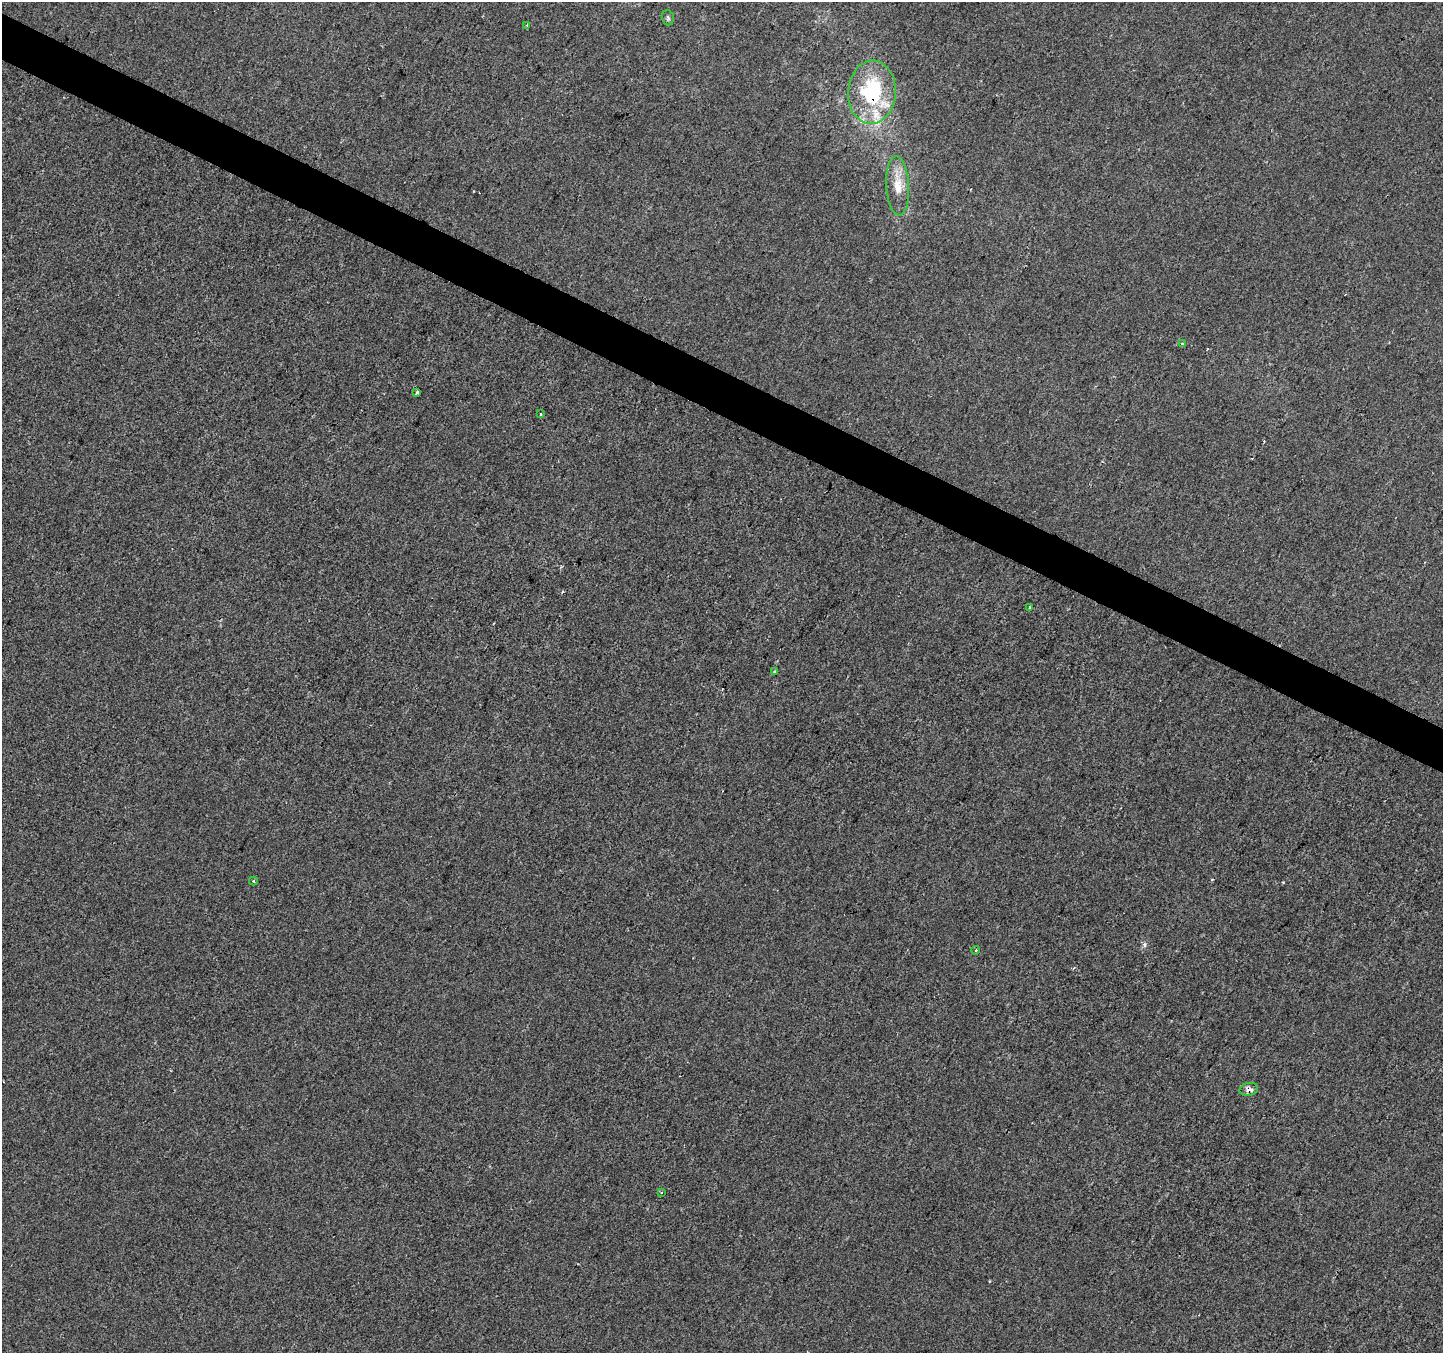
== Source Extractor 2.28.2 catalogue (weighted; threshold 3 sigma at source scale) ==
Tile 11 of 4 x 4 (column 3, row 3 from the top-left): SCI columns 2889-4329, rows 1615-2965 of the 5770 x 5865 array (HDU 1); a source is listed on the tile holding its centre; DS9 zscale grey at full resolution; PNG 1445 x 1355 px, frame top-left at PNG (2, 2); each listed source drawn as its Kron ellipse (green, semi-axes under 4 px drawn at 4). Shown black and unused: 3% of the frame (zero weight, under 2 of 3 exposures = <1% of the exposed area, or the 3 px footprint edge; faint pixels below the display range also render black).
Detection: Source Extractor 2.28.2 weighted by HDU 2 'WHT'; one run over the whole footprint, this tile lists its part. Background -6.54e-04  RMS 0.0041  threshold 0.0185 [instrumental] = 3 sigma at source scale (4.5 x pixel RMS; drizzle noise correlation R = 1.50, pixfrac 1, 0.0396/0.0396 arcsec/px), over >= 5 px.
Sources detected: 16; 2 cosmic-ray / hot-pixel residue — neither listed nor drawn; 1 inside a brighter listed object's ellipse — not listed separately; the other 13 listed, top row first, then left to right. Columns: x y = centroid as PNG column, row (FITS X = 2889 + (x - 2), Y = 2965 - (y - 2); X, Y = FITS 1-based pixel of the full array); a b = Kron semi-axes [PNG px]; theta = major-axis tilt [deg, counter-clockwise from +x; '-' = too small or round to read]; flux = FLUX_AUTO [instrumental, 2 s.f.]
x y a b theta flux
668 18 8 5 -75 0.87
527 25 4 4 - 0.46
872 92 31 24 86 36
898 186 30 11 -86 7.9
1183 344 4 3 - 2.1
417 392 3 3 - 0.9
541 414 3 3 - 0.89
1029 607 3 3 - 1.4
774 672 4 4 - 0.6
253 881 4 3 - 0.58
976 950 4 3 - 0.43
1249 1089 9 6 13 1.9
661 1192 3 3 - 1.4
Overlapping masked pixels (flux is a lower limit): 2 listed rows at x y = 872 92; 1249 1089